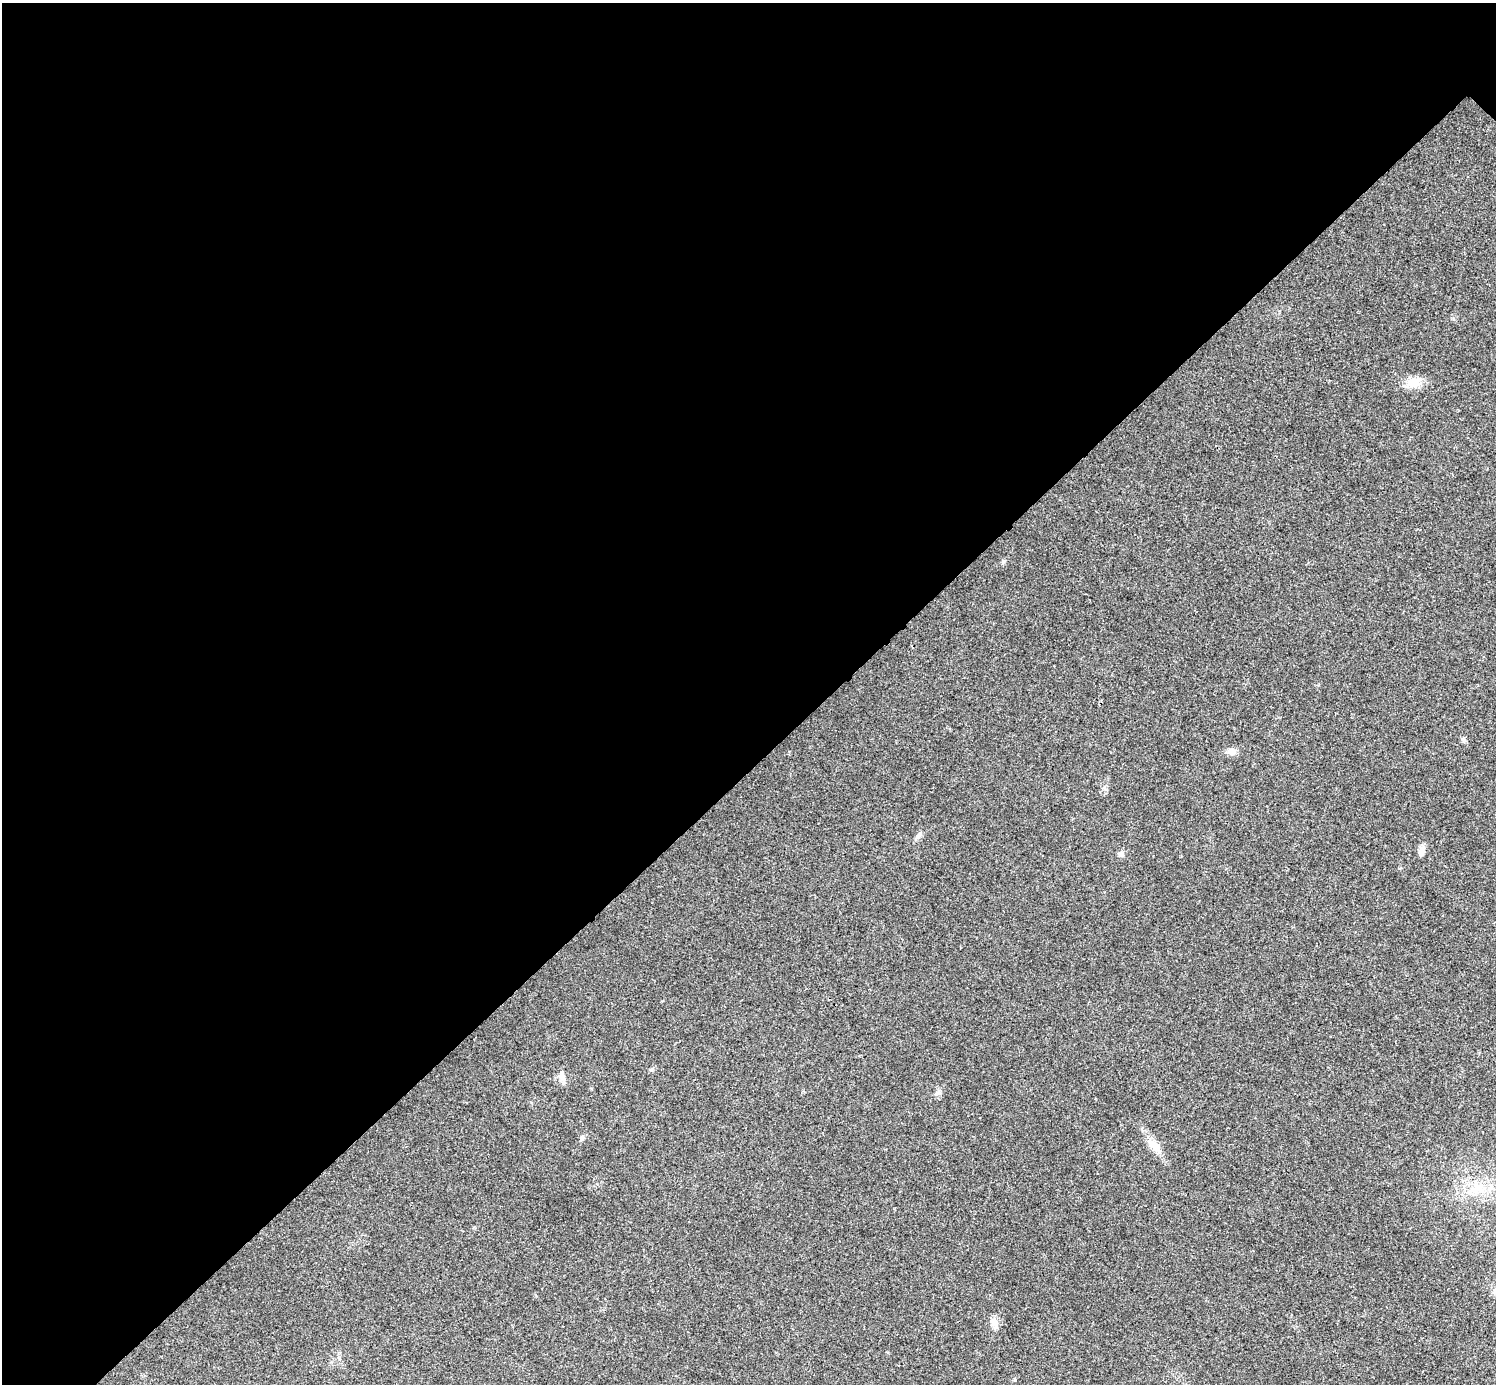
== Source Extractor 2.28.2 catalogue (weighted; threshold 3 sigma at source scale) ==
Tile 5 of 4 x 4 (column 1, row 2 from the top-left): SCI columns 6-1499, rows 3063-4444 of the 5983 x 5983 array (HDU 1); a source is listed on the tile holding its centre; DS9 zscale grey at full resolution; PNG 1498 x 1386 px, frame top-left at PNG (2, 3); no overlay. Shown black and unused: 55% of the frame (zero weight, under 3 of 4 exposures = <1% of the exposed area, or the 3 px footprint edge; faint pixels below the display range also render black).
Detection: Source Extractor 2.28.2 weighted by HDU 2 'WHT'; one run over the whole footprint, this tile lists its part. Background 0.0222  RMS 0.0054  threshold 0.0242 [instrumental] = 3 sigma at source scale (4.5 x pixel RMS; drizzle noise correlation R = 1.50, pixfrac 1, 0.05/0.05 arcsec/px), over >= 5 px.
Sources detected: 10; all 10 listed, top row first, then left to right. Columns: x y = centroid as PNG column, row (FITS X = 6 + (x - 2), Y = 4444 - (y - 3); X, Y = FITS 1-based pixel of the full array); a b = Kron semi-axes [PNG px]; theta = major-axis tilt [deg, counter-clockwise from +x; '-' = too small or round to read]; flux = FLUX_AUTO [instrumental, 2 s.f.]
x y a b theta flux
1414 382 18 14 5 7.1
1463 739 7 5 -87 1.2
1231 751 10 9 - 2.9
1421 851 14 7 71 2.5
1121 854 7 7 - 1.8
562 1075 14 8 84 2.8
582 1138 7 5 86 1.1
1154 1145 25 9 -47 6.8
1475 1190 10 7 28 3.6
994 1322 13 10 -79 3.7
Unlisted compact peaks at least as high as the median listed source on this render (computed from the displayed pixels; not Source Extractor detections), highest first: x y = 1003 561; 920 833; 937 1093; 651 1070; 1104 788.